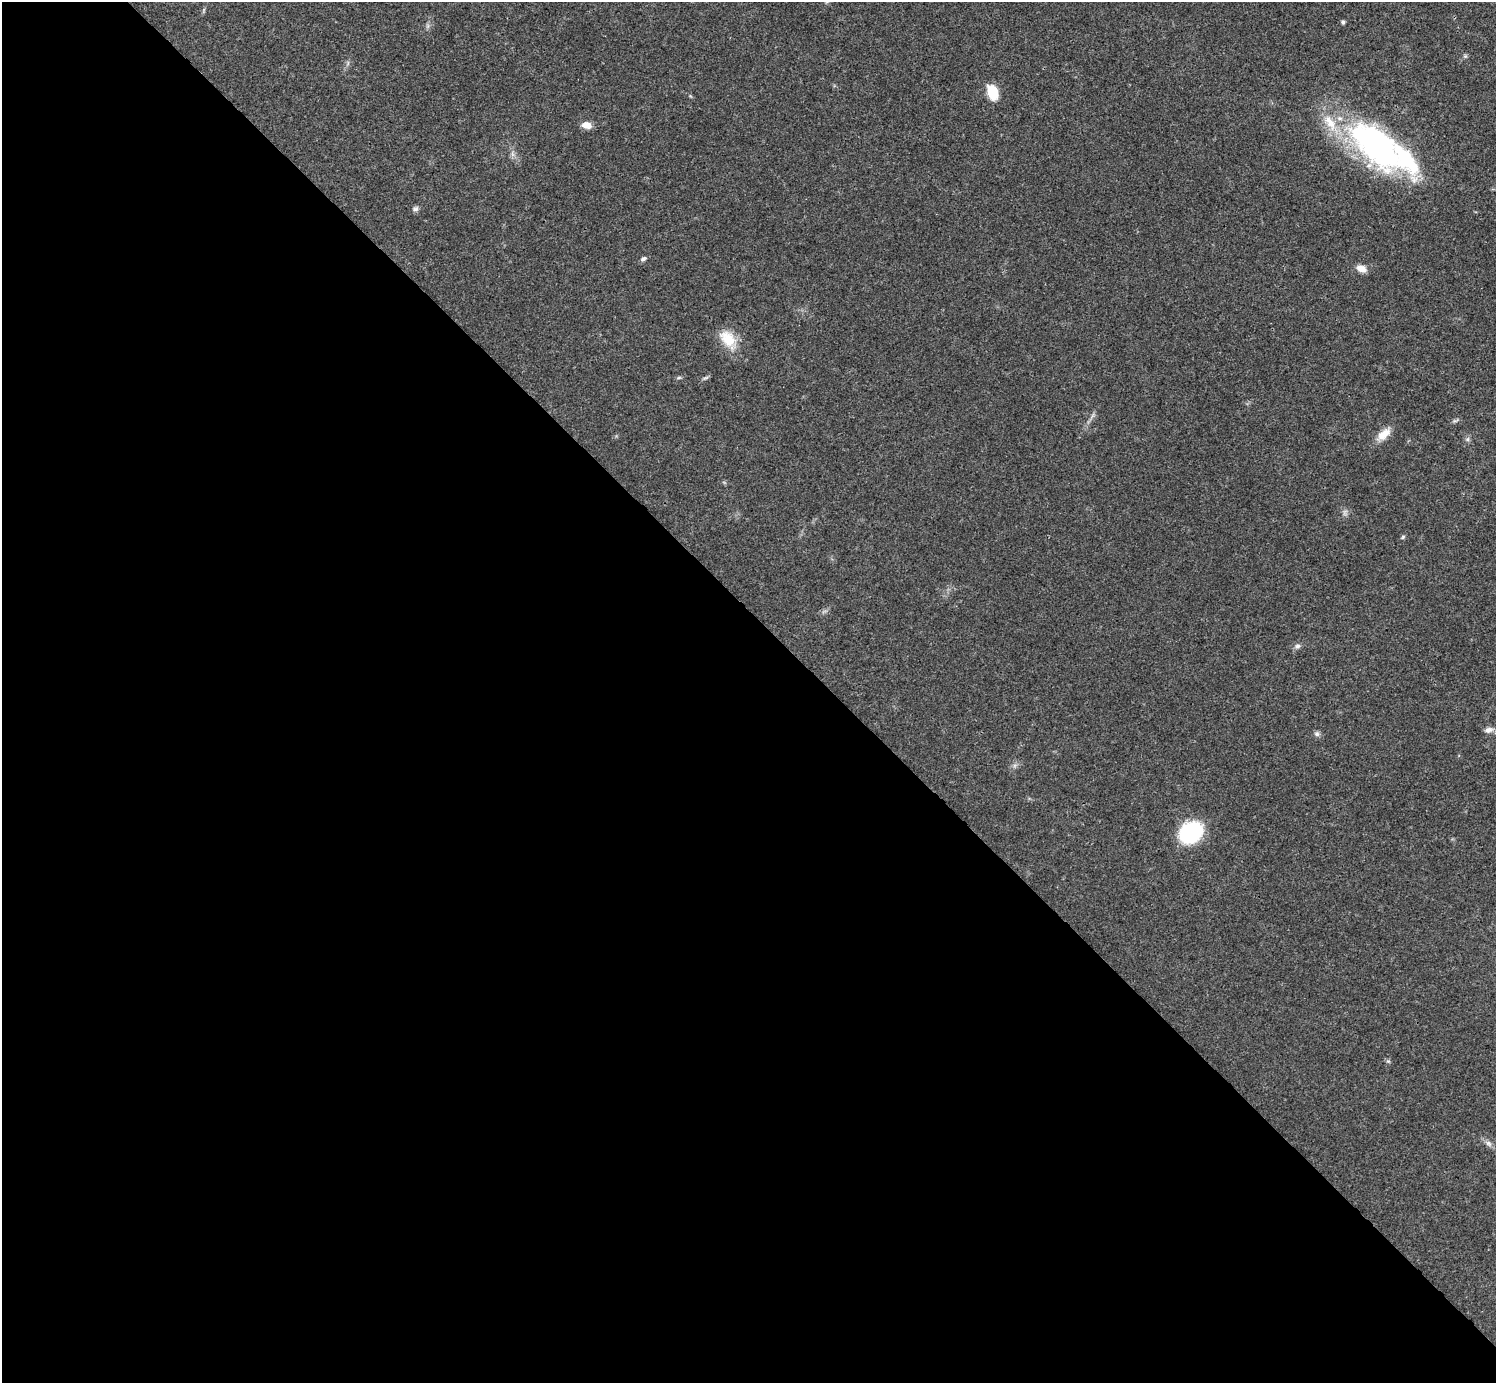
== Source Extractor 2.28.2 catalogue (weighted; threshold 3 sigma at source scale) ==
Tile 9 of 4 x 4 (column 1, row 3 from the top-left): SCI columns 1-1494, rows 1539-2919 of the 5981 x 5981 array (HDU 1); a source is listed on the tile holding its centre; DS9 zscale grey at full resolution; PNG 1498 x 1385 px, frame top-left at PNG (2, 2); no overlay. Shown black and unused: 55% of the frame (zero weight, under 3 of 4 exposures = <1% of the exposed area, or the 3 px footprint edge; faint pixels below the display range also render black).
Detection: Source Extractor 2.28.2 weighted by HDU 2 'WHT'; one run over the whole footprint, this tile lists its part. Background 0.021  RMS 0.0022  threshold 0.00995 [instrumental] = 3 sigma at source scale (4.5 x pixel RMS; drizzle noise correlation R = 1.50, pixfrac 1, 0.05/0.05 arcsec/px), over >= 5 px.
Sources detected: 30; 1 too faint to see at this stretch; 3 inside a brighter object's white glare — not listed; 2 inside a brighter listed object's ellipse — not listed separately; the other 24 listed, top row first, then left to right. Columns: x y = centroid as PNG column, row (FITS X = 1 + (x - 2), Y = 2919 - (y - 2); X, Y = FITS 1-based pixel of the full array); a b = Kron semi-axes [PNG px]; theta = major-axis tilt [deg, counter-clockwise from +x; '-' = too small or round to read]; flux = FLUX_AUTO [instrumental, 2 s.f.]
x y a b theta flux
1343 22 4 4 - 0.52
428 26 7 4 89 0.47
1465 56 6 5 - 0.37
992 92 16 10 -70 5.3
586 125 11 7 -10 2.1
1378 147 89 32 -36 56
512 154 7 4 -71 0.62
415 209 8 7 - 0.66
643 259 7 5 40 0.61
1361 268 13 8 -22 1.8
728 339 27 16 -51 5.8
679 378 8 4 9 0.35
705 378 9 4 34 0.45
1092 416 8 4 53 0.58
1455 420 11 4 19 0.45
1384 434 21 10 43 3.1
1467 439 7 6 - 0.52
1403 537 6 4 47 0.34
1297 646 8 7 - 0.74
1488 730 13 7 12 1.3
1317 734 8 7 - 0.65
1191 832 18 15 36 24
1388 1061 6 5 - 0.37
1488 1143 10 7 -40 0.92
Isophote crosses this tile's border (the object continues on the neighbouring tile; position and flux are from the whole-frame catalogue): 1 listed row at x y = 1488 730